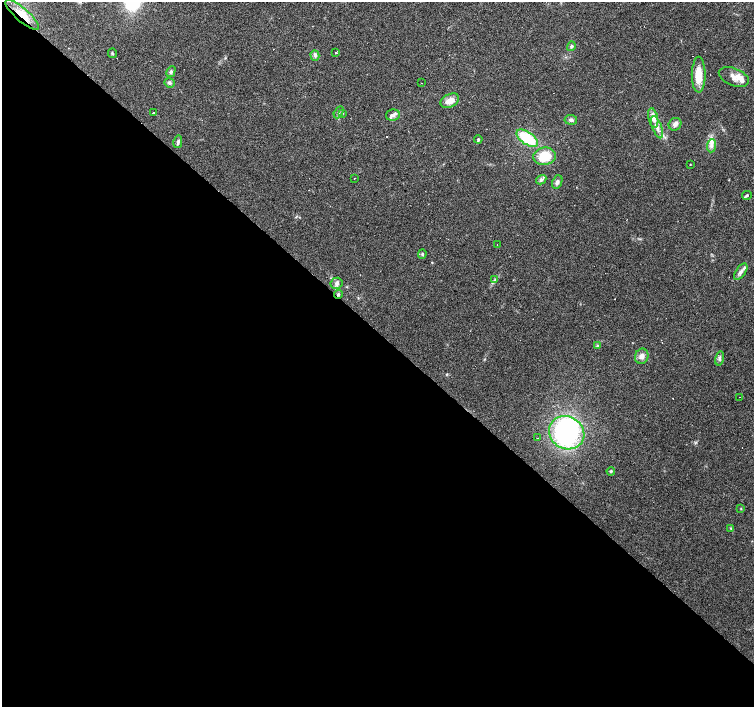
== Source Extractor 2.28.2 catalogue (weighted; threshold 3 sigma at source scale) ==
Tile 14 of 4 x 4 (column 2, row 4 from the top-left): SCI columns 1505-3008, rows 160-1568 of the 6017 x 6019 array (HDU 1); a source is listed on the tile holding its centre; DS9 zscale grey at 2 x 2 block average (1 PNG px = mean of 2 x 2 image px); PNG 756 x 709 px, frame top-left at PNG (2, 2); each listed source drawn as its Kron ellipse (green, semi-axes under 4 px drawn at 4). Shown black and unused: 53% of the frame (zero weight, under 2 of 3 exposures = <1% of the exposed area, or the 3 px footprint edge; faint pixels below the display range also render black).
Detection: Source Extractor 2.28.2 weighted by HDU 2 'WHT'; one run over the whole footprint, this tile lists its part. Background 0.0781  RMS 0.006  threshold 0.027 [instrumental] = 3 sigma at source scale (4.5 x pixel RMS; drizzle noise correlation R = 1.50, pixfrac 1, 0.0396/0.0396 arcsec/px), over >= 5 px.
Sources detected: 64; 1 inside a brighter object's white glare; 14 cosmic-ray / hot-pixel residue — neither listed nor drawn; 5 inside a brighter listed object's ellipse — not listed separately; the other 44 listed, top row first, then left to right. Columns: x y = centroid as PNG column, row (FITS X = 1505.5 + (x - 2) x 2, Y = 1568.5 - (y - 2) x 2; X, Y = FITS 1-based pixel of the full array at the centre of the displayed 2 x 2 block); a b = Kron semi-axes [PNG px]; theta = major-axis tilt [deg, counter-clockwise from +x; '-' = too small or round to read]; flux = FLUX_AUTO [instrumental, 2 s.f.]
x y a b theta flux
22 15 21 6 -41 26
571 46 5 4 - 2.5
112 53 5 3 - 1.4
336 53 2 2 - 2.9
315 56 5 3 - 3.4
171 72 6 4 61 2.7
699 75 18 7 89 26
734 77 16 8 -22 12
169 83 5 4 - 3.2
421 83 2 2 - 1.5
450 101 10 6 26 13
339 112 6 3 60 3.1
153 113 2 2 - 20
342 113 4 3 - 1.7
393 115 7 5 11 5.6
653 118 10 4 -77 11
571 120 6 5 - 4
675 124 7 6 - 5.7
657 127 12 4 -70 8.3
527 138 12 6 -35 62
478 139 4 3 - 2
178 142 6 3 77 3.8
711 146 6 4 84 5.9
545 156 11 9 7 35
690 165 2 2 - 0.58
354 179 2 2 - 1.1
541 180 5 4 - 3.6
557 182 7 5 66 5.1
747 195 5 3 - 2.4
497 245 2 2 - 0.88
422 254 4 3 - 1.8
741 272 9 4 54 6
494 280 3 2 - 1.7
337 283 6 5 - 4.3
338 295 4 4 - 2.5
598 346 4 4 - 2
642 356 8 6 70 7.8
719 358 7 3 75 3.2
740 397 2 2 - 0.42
567 433 18 16 -31 220
538 438 2 2 - 0.79
611 471 4 4 - 1.9
741 509 3 2 - 0.94
731 528 3 2 - 0.89
Overlapping masked pixels (flux is a lower limit): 2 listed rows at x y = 22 15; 338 295
Diffuse or blended objects may show on this block-average render without a row.